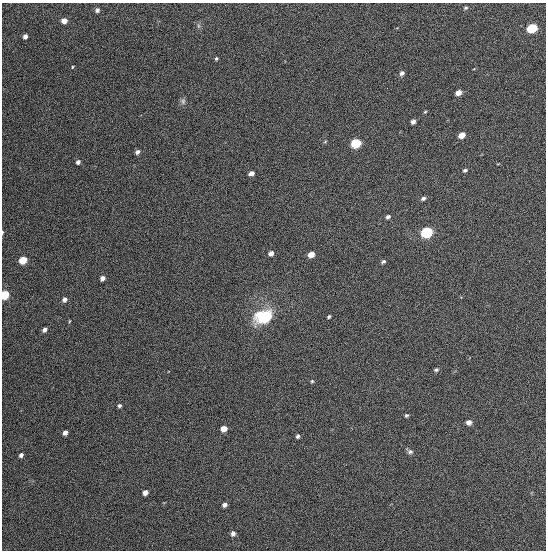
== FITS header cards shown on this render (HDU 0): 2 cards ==
NAXIS1  =                  544
NAXIS2  =                  548

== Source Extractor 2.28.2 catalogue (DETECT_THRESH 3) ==
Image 544 x 548 px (HDU 0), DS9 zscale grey, 1 PNG px = 1 image px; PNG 548 x 552 px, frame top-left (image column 1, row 548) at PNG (2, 3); no overlay
Background 1340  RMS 63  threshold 188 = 3 sigma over >= 5 px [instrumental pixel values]
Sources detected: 47; all 47 listed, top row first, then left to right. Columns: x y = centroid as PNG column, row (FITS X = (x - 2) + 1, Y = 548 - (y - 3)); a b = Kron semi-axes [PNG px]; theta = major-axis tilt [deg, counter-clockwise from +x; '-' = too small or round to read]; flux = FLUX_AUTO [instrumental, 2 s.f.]
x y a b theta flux
465 8 6 4 16 6200
97 10 5 5 - 11000
64 21 5 5 - 32000
532 28 6 5 - 270000
25 37 4 4 - 16000
216 59 4 4 - 5800
72 67 4 3 - 3400
402 73 5 5 - 14000
458 93 5 4 - 34000
183 101 10 6 81 12000
425 112 4 4 - 4300
413 121 4 4 - 15000
462 135 5 4 - 52000
325 142 4 4 - 4300
356 143 6 5 - 320000
137 152 5 4 - 15000
78 162 4 4 - 13000
465 170 5 4 - 7800
251 173 5 4 - 23000
423 198 5 4 - 11000
388 217 5 4 - 11000
2 232 5 2 - 5700
426 232 6 5 - 530000
271 253 5 4 - 22000
311 254 5 4 - 49000
23 260 5 5 - 110000
383 261 5 4 - 8300
102 278 5 4 - 20000
4 295 5 5 - 220000
64 299 6 5 - 18000
329 316 4 3 - 6500
263 317 20 14 21 190000
69 321 5 3 - 3600
45 330 5 4 - 14000
436 370 6 5 - 7600
312 381 4 4 - 5000
119 406 5 4 - 8300
406 415 5 4 - 6500
469 422 6 5 - 19000
224 429 5 5 - 37000
65 433 5 4 - 18000
298 436 4 4 - 8500
410 452 7 6 - 11000
21 455 5 4 - 13000
145 492 5 4 - 20000
225 505 5 4 - 15000
233 533 6 5 - 15000
At the frame edge (FLAGS 8, measured only in part): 2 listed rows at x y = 2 232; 4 295